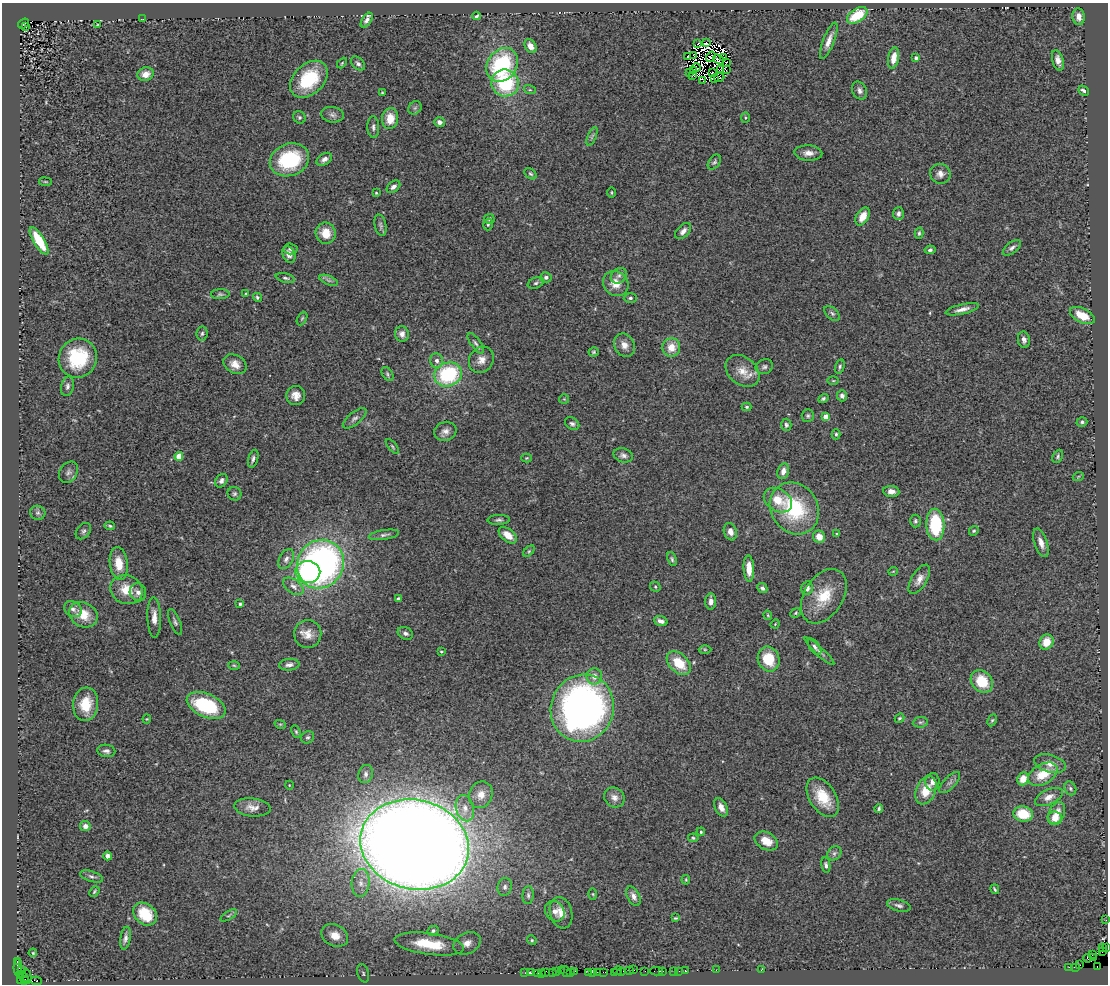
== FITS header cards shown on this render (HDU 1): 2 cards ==
NAXIS1  =                 1106
NAXIS2  =                  982

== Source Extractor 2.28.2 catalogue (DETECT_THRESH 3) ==
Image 1106 x 982 px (HDU 1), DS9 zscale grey, 1 PNG px = 1 image px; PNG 1110 x 986 px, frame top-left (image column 1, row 982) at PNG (2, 3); each listed source drawn as its Kron ellipse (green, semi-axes under 4 px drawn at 4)
Background 0.953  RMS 0.11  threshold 0.327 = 3 sigma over >= 5 px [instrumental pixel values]
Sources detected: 311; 17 with non-positive FLUX_AUTO (blend fragments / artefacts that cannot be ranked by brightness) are neither listed nor drawn; the other 294 listed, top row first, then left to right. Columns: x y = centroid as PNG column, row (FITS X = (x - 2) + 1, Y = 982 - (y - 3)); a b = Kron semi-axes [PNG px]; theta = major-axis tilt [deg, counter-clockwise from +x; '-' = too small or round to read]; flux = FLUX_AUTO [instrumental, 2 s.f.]
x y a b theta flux
857 15 11 6 33 250
476 16 4 3 - 13
1079 17 8 6 -84 58
143 19 2 2 - 4.4
367 20 8 4 57 26
23 24 6 3 36 210
97 25 3 2 - 5.4
26 27 2 2 - 4.9
829 41 19 5 69 62
706 42 3 3 - 460
698 43 3 2 - 1.4
530 46 7 5 -59 59
694 55 3 2 - 11
688 56 3 2 - 20
711 57 5 3 - 26
723 57 4 2 - 6.4
893 58 11 5 79 97
916 58 4 3 - 20
719 60 6 3 -32 9.4
1058 60 11 5 -74 40
726 62 2 2 - 3.1
342 63 6 3 46 8
358 64 8 5 -45 22
502 65 18 14 54 710
696 67 4 2 - 17
721 70 4 2 - 1.1
726 70 3 2 - 17
693 71 4 2 - 8.4
689 72 2 2 - 8.9
712 73 3 2 - 7.8
146 74 8 7 - 72
692 75 3 3 - 10
719 77 5 3 - 47
309 79 22 15 44 400
714 79 3 3 - 8.6
703 81 3 2 - 10
505 83 14 13 - 500
530 90 6 4 -17 10
860 91 9 7 -64 30
1083 91 6 3 -40 17
382 93 3 3 - 6.7
415 108 7 6 - 17
333 115 11 7 -8 29
299 117 6 5 - 15
390 118 10 8 86 100
745 118 5 3 - 7.9
439 122 5 5 - 29
373 127 11 6 -88 24
592 137 10 4 67 16
808 153 14 7 -3 56
324 159 8 5 33 33
289 160 20 16 21 540
714 162 8 5 53 16
530 174 7 4 -38 13
940 174 10 10 - 44
45 182 6 3 -8 7.7
393 187 8 5 38 26
611 192 5 2 - 7.3
376 193 4 4 - 7.7
898 213 6 5 - 21
863 216 10 6 60 89
489 219 5 5 - 15
488 224 6 4 74 11
380 225 11 6 -78 22
683 231 10 6 46 35
326 233 10 10 - 130
919 233 6 3 76 13
39 241 16 5 -59 220
1012 248 10 5 37 25
290 249 7 5 -3 19
930 250 5 4 - 17
289 255 8 6 -62 40
619 276 9 7 43 27
546 277 5 5 - 22
285 278 10 4 -13 16
329 280 9 4 -22 20
536 283 8 5 20 18
616 283 13 12 - 100
246 293 4 3 - 7.7
220 294 9 5 1 17
257 297 5 4 - 12
630 298 6 4 0 16
962 309 17 5 13 48
832 313 9 5 -43 19
1082 316 13 7 -26 150
302 318 7 4 62 11
202 333 7 5 84 15
402 334 8 7 - 48
1024 340 8 6 -79 27
476 343 12 5 -54 23
624 345 12 10 -61 58
671 347 9 9 - 100
594 352 5 4 - 11
78 358 20 19 - 450
481 360 14 12 54 67
437 361 7 6 - 33
235 364 12 9 -29 67
764 367 9 7 22 23
840 367 7 4 74 15
743 371 19 13 -38 110
387 374 7 5 -57 14
448 374 14 11 22 640
833 381 6 4 -1 9
68 386 10 6 77 27
296 395 9 9 - 61
842 396 5 5 - 25
564 399 5 5 - 8.1
823 399 5 4 - 12
747 407 5 4 - 10
808 416 6 6 - 14
826 417 4 4 - 110
355 418 14 6 39 31
1082 422 5 4 - 14
572 424 8 6 -32 22
786 425 6 5 - 13
445 431 11 9 15 44
836 434 5 4 - 12
392 446 9 3 -50 13
623 455 10 7 -15 28
179 456 4 4 - 130
1058 456 7 4 65 15
526 458 5 4 - 7.7
253 459 9 4 73 23
783 471 8 5 71 46
68 472 11 8 56 29
1078 477 5 3 - 7.4
221 481 7 5 53 26
891 491 8 5 -6 37
234 494 7 6 - 18
778 500 15 11 -33 150
794 508 27 23 -56 590
38 513 8 7 - 19
499 520 11 5 3 21
915 521 6 5 - 16
935 524 16 9 -87 450
110 526 5 3 - 11
83 531 9 6 51 19
974 531 5 4 - 10
730 532 9 6 -72 47
837 534 3 3 - 12
384 535 15 5 9 24
508 535 10 6 -39 79
819 537 6 6 - 77
1041 543 15 6 -72 53
529 551 7 4 45 12
286 559 11 7 60 38
672 559 7 4 -68 13
119 564 16 9 -83 130
320 564 25 23 57 3100
749 569 13 5 -87 94
893 571 5 3 - 5.7
308 572 12 11 - 610
919 579 16 7 59 56
293 586 11 7 -36 44
655 587 5 5 - 11
762 588 5 4 - 20
807 588 7 5 77 34
127 590 16 14 -21 150
138 592 9 8 - 50
824 596 30 19 57 240
398 599 4 3 - 25
711 601 8 5 87 40
240 604 3 3 - 14
73 609 9 7 -32 30
796 613 5 4 - 9.5
83 615 15 12 -28 140
768 615 5 3 - 7.5
154 617 20 7 -89 64
661 621 7 4 -18 35
175 622 14 5 -69 22
775 624 5 3 - 6.2
405 633 8 6 -28 23
308 634 14 13 - 78
1046 642 8 6 63 110
815 647 9 5 -55 21
705 649 6 4 -1 11
819 651 20 4 -42 29
441 652 4 3 - 6.7
769 659 12 10 -69 200
679 663 14 9 -44 200
234 665 5 3 - 8.4
289 665 10 6 5 31
594 676 8 8 - 51
982 681 12 10 -48 240
86 704 17 12 85 180
206 705 21 11 -23 510
582 708 34 31 69 3400
899 718 5 3 - 7.8
147 719 4 4 - 7.4
992 720 6 4 62 11
920 722 7 5 6 15
280 724 6 3 -17 7.7
296 732 6 4 -63 11
308 737 7 6 - 15
106 751 9 6 -7 26
1050 764 16 8 -14 68
366 774 9 7 72 28
1043 774 16 10 30 180
1023 779 7 5 68 88
932 782 9 7 84 39
950 783 13 6 46 30
289 785 4 3 - 5.3
1070 788 7 5 -62 17
926 790 15 9 67 140
481 795 14 11 68 78
614 797 11 9 -40 44
823 797 22 13 -57 220
1049 797 15 7 25 56
252 807 18 9 -6 63
721 807 10 6 -64 45
465 808 13 9 -76 64
879 809 4 3 - 13
1057 813 12 7 65 81
1023 814 10 7 -9 200
1055 818 7 7 - 79
85 826 5 5 - 40
701 832 4 3 - 10
693 838 5 4 - 10
766 841 12 8 -28 96
415 845 55 44 -14 27000
834 853 8 6 46 20
108 856 4 4 - 41
826 865 8 4 -79 17
91 876 12 5 -18 22
686 880 4 3 - 7.9
361 883 14 9 86 64
505 887 9 7 76 28
995 889 5 2 - 10
94 891 6 3 50 9.4
593 894 5 3 - 7
528 895 9 5 85 20
633 896 10 6 -63 37
899 905 12 5 -14 24
555 911 11 9 -54 47
561 913 16 11 -74 76
145 914 13 10 -41 200
229 915 9 3 32 11
675 918 4 3 - 8.2
1106 920 2 2 - 16
433 931 5 4 - 14
335 935 14 10 -27 93
125 938 11 5 81 28
532 940 5 4 - 9.9
467 943 14 10 27 66
429 944 35 10 -8 310
1102 947 3 2 - 26
1106 947 2 2 - 13
1102 952 2 2 - 11
33 953 4 3 - 7.3
1092 954 4 2 - 61
1087 958 4 3 - 82
1093 958 4 2 - 34
17 962 3 2 - 23
1080 965 2 2 - 12
1069 967 3 2 - 6.8
1076 967 4 2 - 18
1097 967 3 2 - 53
18 968 8 4 -90 96
22 970 3 2 - 30
630 970 3 2 - 14
634 970 2 2 - 6.9
716 970 2 2 - 15
761 970 2 2 - 76
561 971 2 2 - 39
565 971 6 2 -54 20
574 971 3 2 - 23
618 971 4 2 - 43
645 971 2 2 - 23
656 971 6 2 1 58
663 971 2 2 - 26
673 971 2 2 - 86
679 971 3 2 - 13
685 971 3 3 - 70
545 972 4 3 - 97
553 972 3 2 - 3.2
557 972 3 3 - 63
571 972 3 2 - 71
588 972 4 2 - 13
592 972 3 2 - 110
597 972 2 2 - 6.4
604 972 4 2 - 110
614 972 3 2 - 81
621 972 4 2 - 43
363 973 9 5 -73 21
525 973 2 2 - 20
530 973 3 3 - 150
538 973 2 2 - 8
542 973 3 2 - 7.6
20 974 2 2 - 4.4
27 976 7 2 -82 29
23 977 6 3 -40 25
21 981 3 2 - 60
24 981 4 3 - 66
36 981 6 3 -10 440
At the frame edge (FLAGS 8, measured only in part): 2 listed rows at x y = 1106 920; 1106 947
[17 non-positive-flux detections neither listed nor drawn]